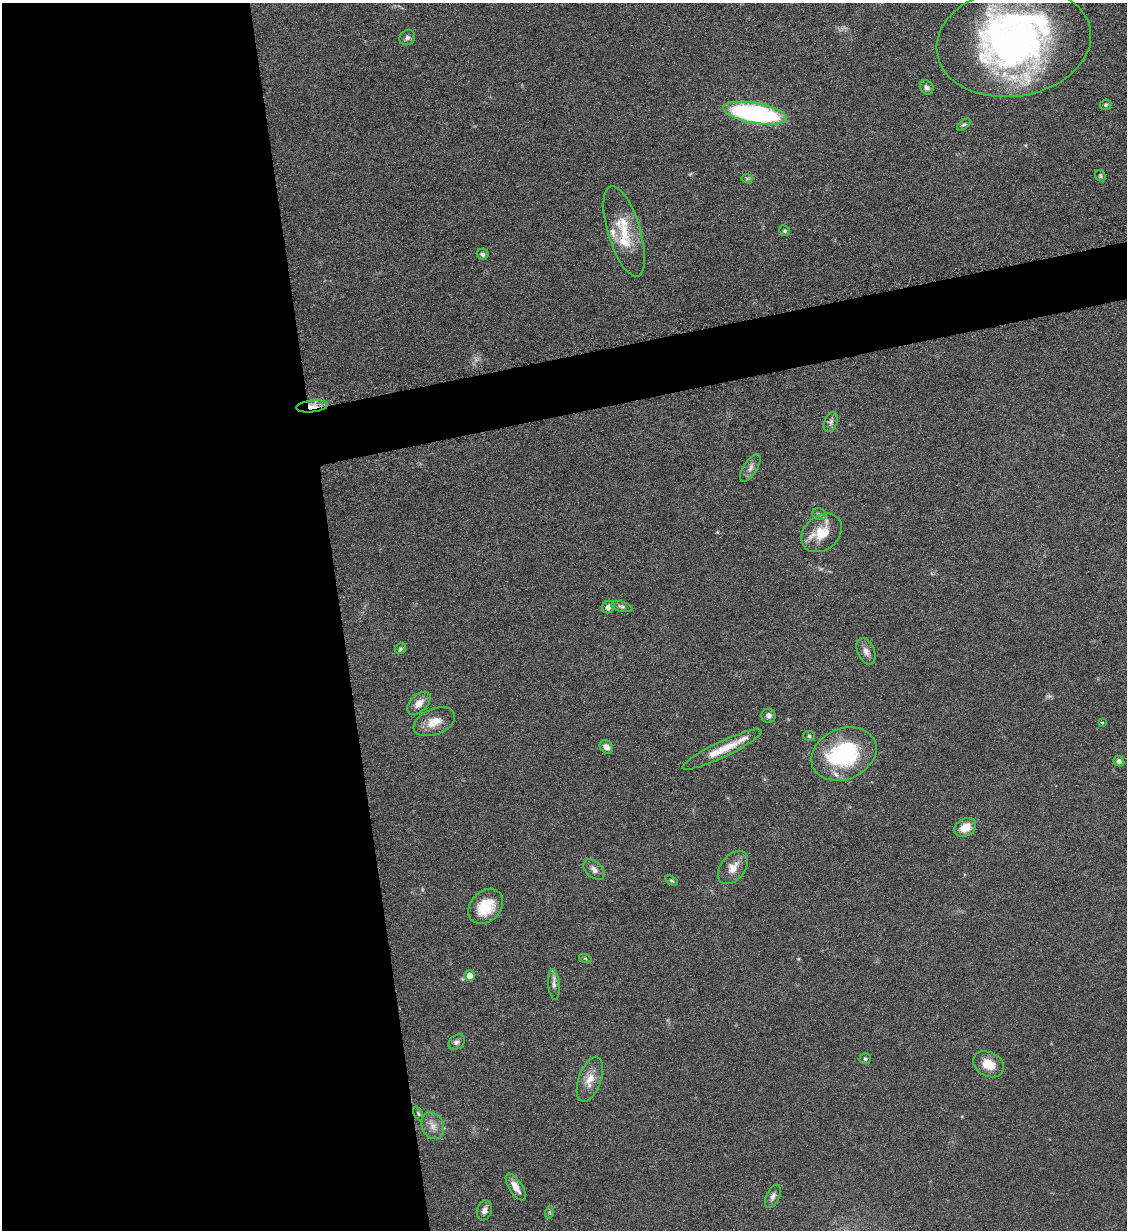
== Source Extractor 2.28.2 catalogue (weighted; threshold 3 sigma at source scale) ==
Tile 9 of 4 x 4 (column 1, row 3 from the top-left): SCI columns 141-1265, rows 1237-2464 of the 4901 x 4928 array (HDU 1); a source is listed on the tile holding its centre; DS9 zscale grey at full resolution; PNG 1129 x 1232 px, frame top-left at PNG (2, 3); each listed source drawn as its Kron ellipse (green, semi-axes under 4 px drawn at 4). Shown black and unused: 33% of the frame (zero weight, under 6 of 12 exposures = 1% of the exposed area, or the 3 px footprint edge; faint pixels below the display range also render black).
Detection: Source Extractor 2.28.2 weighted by HDU 2 'WHT'; one run over the whole footprint, this tile lists its part. Background 0.101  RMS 0.004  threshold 0.0162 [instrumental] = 3 sigma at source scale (4.09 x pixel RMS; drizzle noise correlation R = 1.36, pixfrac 0.8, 0.05/0.05 arcsec/px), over >= 5 px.
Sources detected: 53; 6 inside a brighter listed object's ellipse — not listed separately; the other 47 listed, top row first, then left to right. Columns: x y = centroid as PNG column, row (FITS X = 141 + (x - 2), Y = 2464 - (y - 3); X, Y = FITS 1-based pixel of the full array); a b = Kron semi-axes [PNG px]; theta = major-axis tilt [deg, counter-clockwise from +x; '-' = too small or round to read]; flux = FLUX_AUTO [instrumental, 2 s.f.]
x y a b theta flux
407 38 8 7 - 1.1
1014 42 78 54 9 170
927 87 8 6 -52 1.2
1106 105 6 5 - 0.65
755 113 32 10 -10 80
964 125 8 4 39 0.69
1100 176 6 5 - 0.64
747 178 6 4 0 0.56
624 231 47 16 -73 14
785 231 5 5 - 0.62
483 254 6 5 - 1.1
312 406 16 6 6 3.7
831 422 10 6 67 1.3
750 468 16 7 58 1.9
819 514 7 5 -16 0.98
822 533 22 17 40 9.1
608 607 7 6 - 1.7
622 607 11 5 -14 1
400 649 6 5 - 0.68
866 651 14 8 -67 2.4
419 703 14 8 43 3.3
768 716 7 7 - 1.5
434 722 22 12 23 5.6
1102 723 4 3 - 0.46
809 736 6 5 - 0.65
606 747 7 6 - 2.2
722 749 44 8 25 8.6
844 754 34 25 23 38
1119 761 5 5 - 1.1
965 827 11 8 31 5.7
733 867 19 12 52 4.8
594 870 12 7 -42 2
671 881 7 4 -30 0.53
486 906 19 15 46 11
585 958 6 4 -19 0.56
470 976 5 5 - 3.8
554 984 15 5 -83 1.7
456 1042 9 6 36 1.3
865 1059 6 5 - 0.68
989 1064 16 12 -28 6.5
590 1079 23 11 71 5.4
418 1113 7 4 -64 0.57
433 1126 14 11 -69 3.2
516 1187 15 6 -57 3.3
773 1196 12 6 66 1.6
484 1210 10 7 73 1.8
550 1212 6 4 71 0.51
Overlapping masked pixels (flux is a lower limit): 1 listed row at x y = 312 406
Isophote crosses this tile's border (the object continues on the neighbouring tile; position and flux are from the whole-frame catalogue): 1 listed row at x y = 1014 42